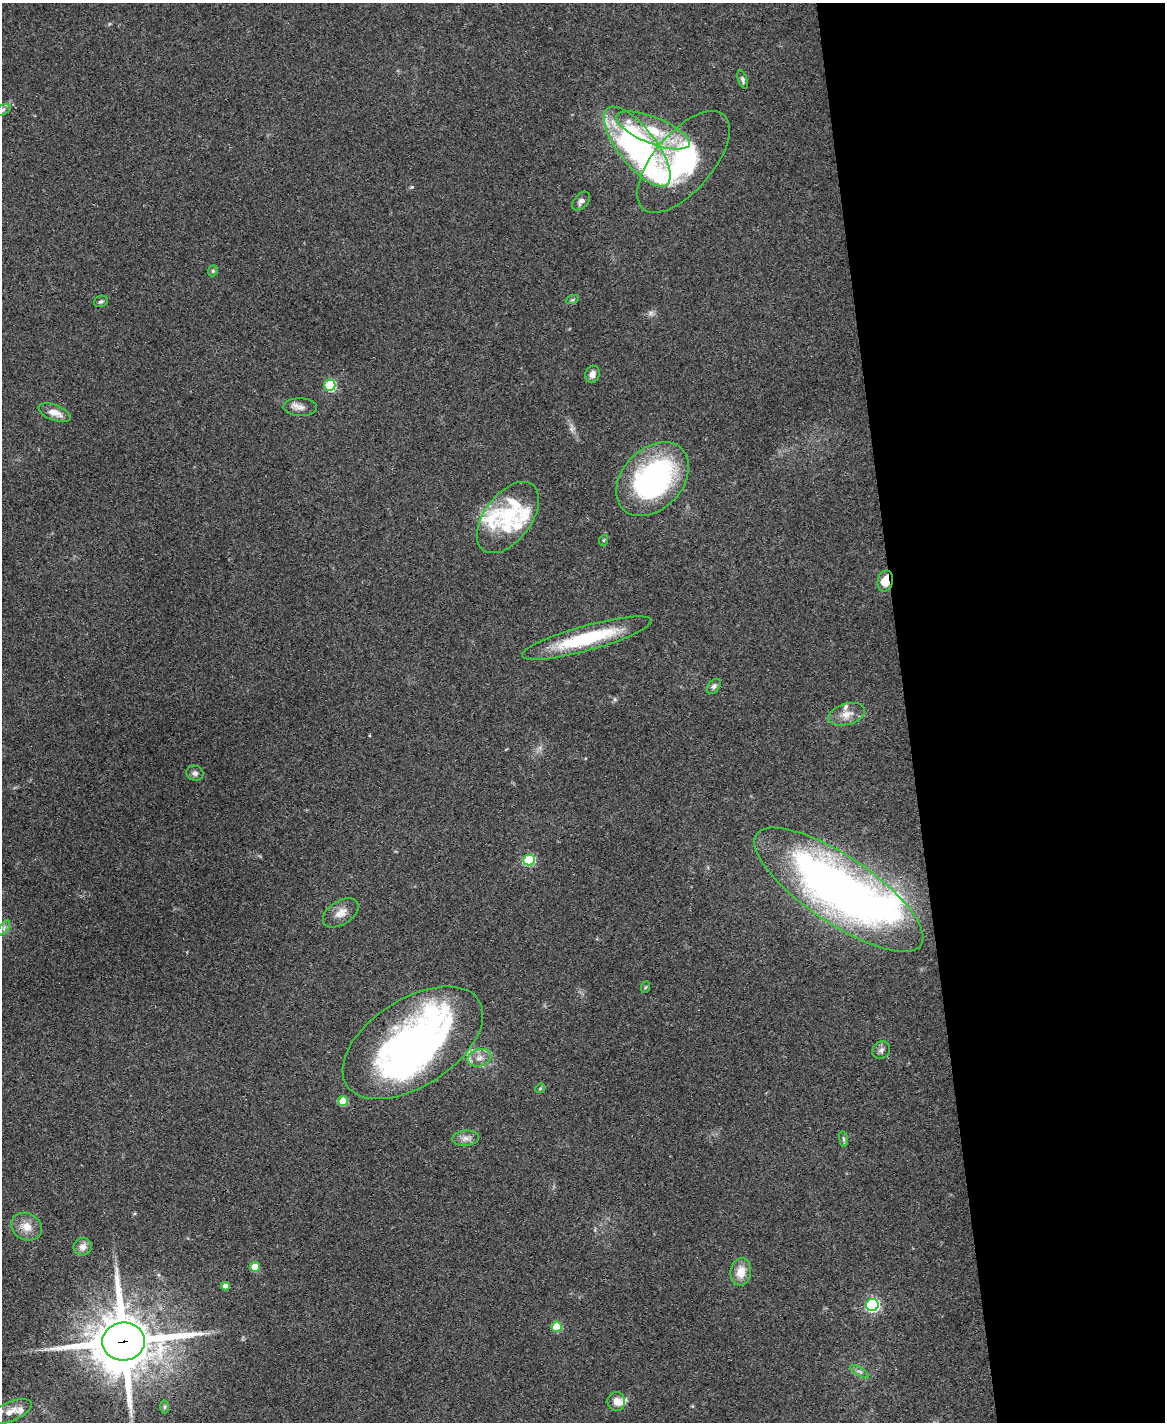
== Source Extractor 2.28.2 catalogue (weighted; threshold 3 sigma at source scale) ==
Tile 8 of 4 x 3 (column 4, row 2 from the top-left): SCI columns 3491-4653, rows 1660-3079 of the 4653 x 4631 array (HDU 1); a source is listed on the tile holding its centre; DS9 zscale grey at full resolution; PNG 1167 x 1424 px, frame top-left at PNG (2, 3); each listed source drawn as its Kron ellipse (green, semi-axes under 4 px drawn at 4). Shown black and unused: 22% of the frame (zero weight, under 3 of 4 exposures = <1% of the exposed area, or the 3 px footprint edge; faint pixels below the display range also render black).
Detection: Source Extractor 2.28.2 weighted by HDU 2 'WHT'; one run over the whole footprint, this tile lists its part. Background 0.0739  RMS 0.0056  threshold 0.025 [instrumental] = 3 sigma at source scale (4.5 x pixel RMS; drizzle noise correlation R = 1.50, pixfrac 1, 0.05/0.05 arcsec/px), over >= 5 px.
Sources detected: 57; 1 too faint to see at this stretch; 3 inside a brighter object's white glare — neither listed nor drawn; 8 inside a brighter listed object's ellipse — not listed separately; the other 45 listed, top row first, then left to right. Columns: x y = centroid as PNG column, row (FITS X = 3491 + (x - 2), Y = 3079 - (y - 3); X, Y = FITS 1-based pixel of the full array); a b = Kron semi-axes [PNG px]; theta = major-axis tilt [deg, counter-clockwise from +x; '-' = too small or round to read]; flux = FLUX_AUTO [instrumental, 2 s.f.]
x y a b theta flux
743 79 9 4 -72 1.3
2 110 8 5 27 1.3
653 130 39 13 -22 24
637 147 48 19 -52 210
684 162 62 29 49 76
581 201 11 7 49 2.4
213 271 5 4 - 0.86
572 300 6 4 18 0.87
101 301 7 5 21 1.2
592 374 8 7 - 3.3
330 385 5 5 - 49
300 407 17 9 -2 3.9
54 413 17 7 -21 6.4
653 479 42 30 46 120
508 518 41 23 53 27
604 540 5 3 - 0.57
885 581 11 7 78 9.6
587 638 67 12 15 45
714 686 8 5 51 1.6
847 714 19 10 16 6.5
195 773 8 7 - 2
529 860 5 5 - 50
839 890 99 33 -34 360
341 913 20 11 33 5.9
4 928 8 4 54 1.6
646 987 6 4 70 0.67
413 1043 79 43 33 210
881 1050 9 8 - 2.1
479 1058 12 8 18 4.4
540 1088 5 4 - 0.69
343 1101 5 5 - 20
465 1138 13 7 5 3.1
843 1139 8 4 -82 1.2
26 1227 16 13 -28 7.4
83 1247 9 8 - 3.8
255 1267 5 5 - 13
741 1272 14 10 82 8.1
225 1286 4 4 - 3
872 1305 6 6 - 110
557 1327 5 5 - 22
124 1342 21 19 6 3900
860 1372 11 3 -32 1.4
616 1401 9 9 - 4.5
165 1407 7 4 90 1
10 1412 23 9 23 5.9
Overlapping masked pixels (flux is a lower limit): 2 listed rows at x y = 885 581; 124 1342
Isophote crosses this tile's border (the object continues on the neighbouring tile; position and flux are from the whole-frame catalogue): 1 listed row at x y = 2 110